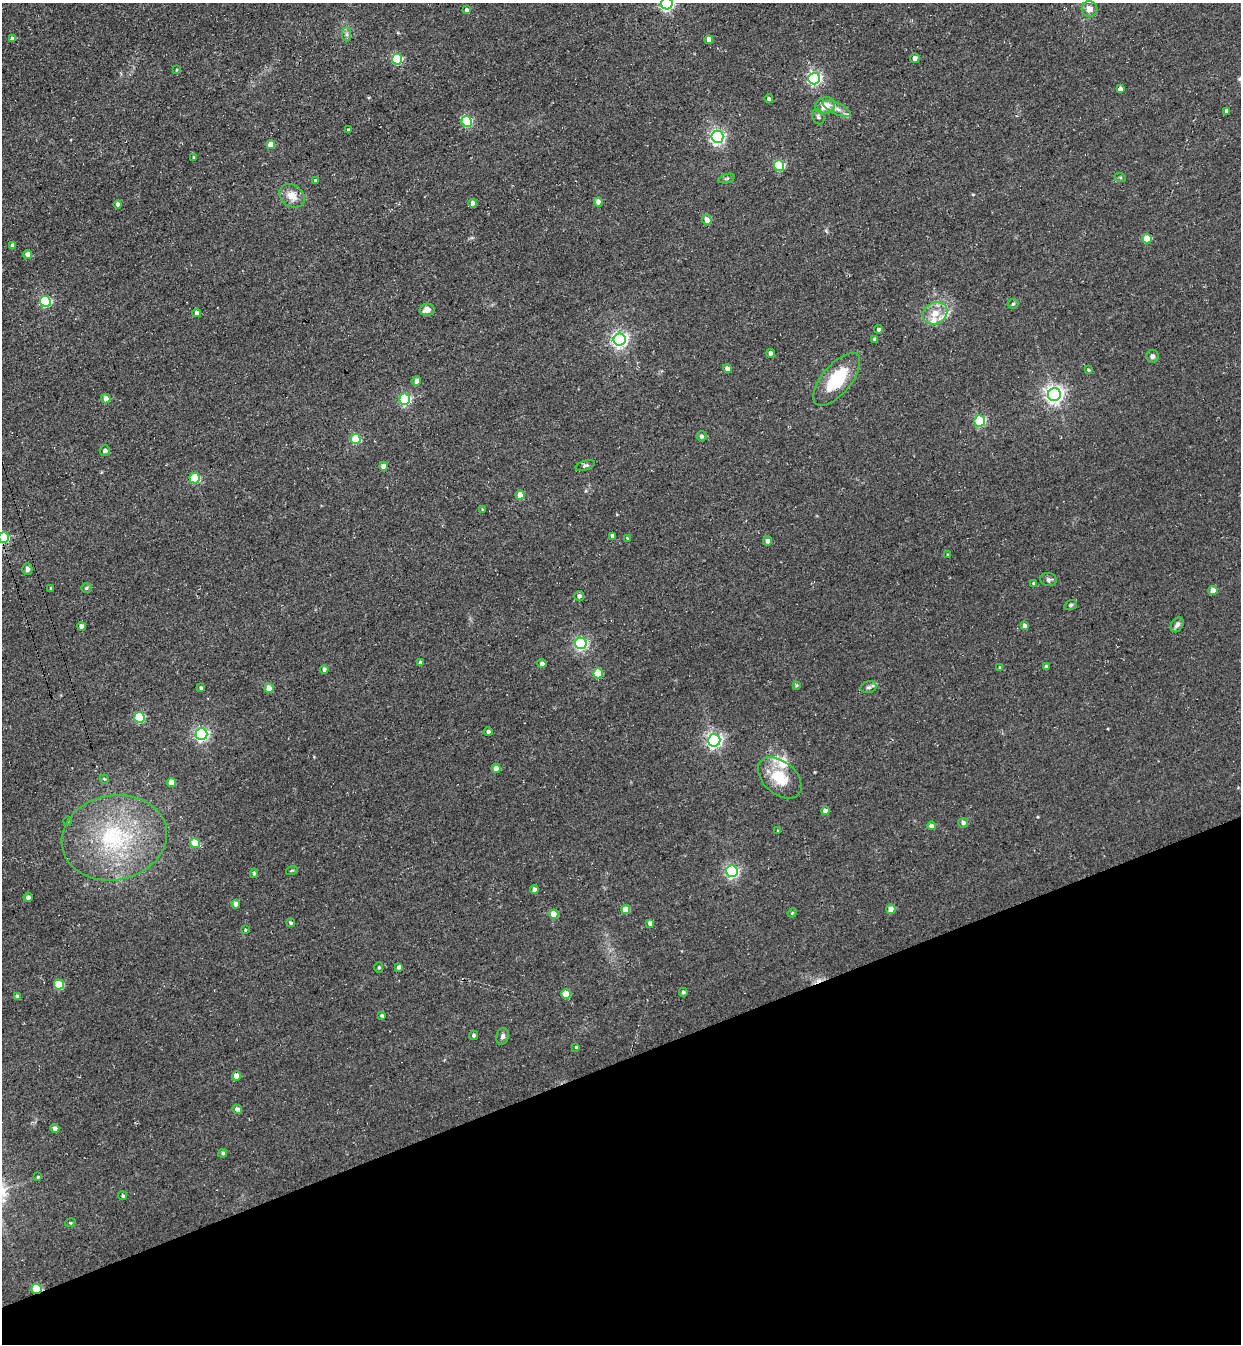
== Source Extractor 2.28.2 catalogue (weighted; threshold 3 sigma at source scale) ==
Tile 14 of 4 x 4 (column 2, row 4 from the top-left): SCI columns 1551-2789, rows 64-1405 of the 5451 x 5491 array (HDU 1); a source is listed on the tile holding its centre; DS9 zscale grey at full resolution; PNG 1243 x 1346 px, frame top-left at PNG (2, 3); each listed source drawn as its Kron ellipse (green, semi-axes under 4 px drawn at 4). Shown black and unused: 21% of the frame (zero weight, under 3 of 4 exposures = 7% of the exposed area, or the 3 px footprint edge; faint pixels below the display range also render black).
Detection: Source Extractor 2.28.2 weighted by HDU 2 'WHT'; one run over the whole footprint, this tile lists its part. Background 0.0858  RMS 0.014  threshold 0.0635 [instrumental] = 3 sigma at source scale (4.5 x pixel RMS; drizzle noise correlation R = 1.50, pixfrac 1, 0.05/0.05 arcsec/px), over >= 5 px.
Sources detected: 135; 1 cosmic-ray / hot-pixel residue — neither listed nor drawn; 2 inside a brighter listed object's ellipse — not listed separately; the other 132 listed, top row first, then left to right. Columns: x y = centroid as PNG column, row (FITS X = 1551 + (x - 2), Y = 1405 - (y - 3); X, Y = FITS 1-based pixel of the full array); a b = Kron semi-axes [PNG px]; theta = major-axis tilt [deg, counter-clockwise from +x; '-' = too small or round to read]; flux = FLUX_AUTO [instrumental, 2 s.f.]
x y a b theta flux
667 3 6 6 - 300
1090 9 8 7 - 9.5
467 10 4 4 - 5.2
347 34 7 4 -90 3.5
12 39 4 3 - 4.6
709 40 4 4 - 8.8
915 58 5 4 - 5.4
397 59 5 5 - 110
176 70 4 2 - 1.1
814 79 6 5 - 320
1120 89 4 4 - 6.6
769 99 4 4 - 3.3
825 106 10 8 22 16
837 109 15 5 -25 9.2
1227 111 4 4 - 5.3
818 117 8 6 -68 3
467 121 5 5 - 110
348 130 4 2 - 1.2
717 137 6 6 - 370
271 145 4 4 - 16
194 158 3 3 - 2.1
779 165 5 5 - 89
1120 177 6 4 -19 1.6
727 178 8 3 19 2.3
315 180 3 3 - 1.9
292 196 13 10 -37 16
598 202 4 4 - 9.1
472 203 4 4 - 7.4
118 204 4 4 - 4.5
707 220 5 4 - 11
1147 239 5 4 - 37
12 245 4 3 - 4.6
28 254 4 4 - 11
45 301 5 5 - 140
1013 304 5 5 - 2
427 310 7 6 - 8.4
197 313 4 4 - 5.9
935 313 13 10 29 19
878 329 4 4 - 2.2
875 339 4 4 - 3.7
619 340 6 6 - 440
771 353 4 4 - 5.6
1152 356 6 6 - 4.8
727 369 4 4 - 8
1088 370 4 3 - 1.6
837 379 32 14 50 66
416 381 5 4 - 10
1054 394 6 6 - 640
106 398 5 4 - 9.6
405 399 5 5 - 160
980 421 5 5 - 140
701 436 5 5 - 3.2
355 439 5 5 - 75
105 451 5 5 - 4.2
383 466 4 4 - 10
585 466 10 5 18 3
195 478 5 5 - 77
520 495 4 4 - 23
483 509 3 2 - 1.5
613 536 4 4 - 6.2
3 538 5 5 - 100
627 538 3 3 - 1.1
768 541 4 4 - 6
947 555 3 2 - 1.1
27 569 6 5 - 4.6
1048 580 8 6 -12 3.5
1034 583 4 4 - 2.9
51 588 3 3 - 2.4
86 588 5 5 - 2.1
1213 590 4 4 - 15
579 596 5 5 - 4.3
1071 605 6 5 - 2.6
1177 625 8 6 56 5.2
81 626 4 4 - 7.2
1025 626 4 4 - 5.5
581 643 6 5 - 250
420 662 4 4 - 2.1
542 664 5 4 - 4.1
1000 667 4 3 - 1.8
1046 667 3 3 - 2.6
324 669 4 4 - 4.3
598 673 5 5 - 45
796 686 4 4 - 2.1
869 687 8 6 15 3.6
201 688 4 3 - 2.8
269 688 4 4 - 17
139 717 5 5 - 100
488 732 4 4 - 4
201 734 6 6 - 300
714 740 6 6 - 430
496 768 4 4 - 8.2
780 778 25 16 -41 42
104 779 4 4 - 1.3
171 783 5 4 - 19
825 811 4 4 - 7.8
68 821 4 3 - 1.1
963 823 5 4 - 4.8
931 826 4 4 - 8
778 830 3 3 - 1.6
114 838 53 42 11 180
195 843 5 4 - 35
292 870 6 3 19 1.5
732 871 6 6 - 280
254 873 5 4 - 2.3
534 890 4 4 - 7.5
28 897 4 4 - 4.2
236 904 4 4 - 6.2
891 909 4 4 - 16
626 910 4 4 - 22
792 913 5 3 - 1.3
554 914 4 4 - 29
291 923 4 4 - 3.1
650 923 4 4 - 6.2
245 930 3 3 - 1.4
379 967 5 4 - 1.9
399 967 4 4 - 4.2
59 985 5 5 - 53
683 992 4 4 - 3.1
566 994 5 4 - 37
17 997 4 4 - 5.1
382 1016 3 3 - 2.4
474 1035 4 4 - 2.9
503 1036 8 6 78 4.4
576 1047 3 3 - 1.4
236 1076 4 4 - 16
237 1109 5 4 - 4.6
55 1128 4 4 - 6
223 1153 4 4 - 2.3
38 1177 4 3 - 1.5
123 1196 4 4 - 1.8
70 1223 5 3 - 1.5
37 1289 5 5 - 57
Overlapping masked pixels (flux is a lower limit): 2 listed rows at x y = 3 538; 37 1289
Isophote crosses this tile's border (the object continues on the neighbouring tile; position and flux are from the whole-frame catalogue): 2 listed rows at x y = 667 3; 3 538